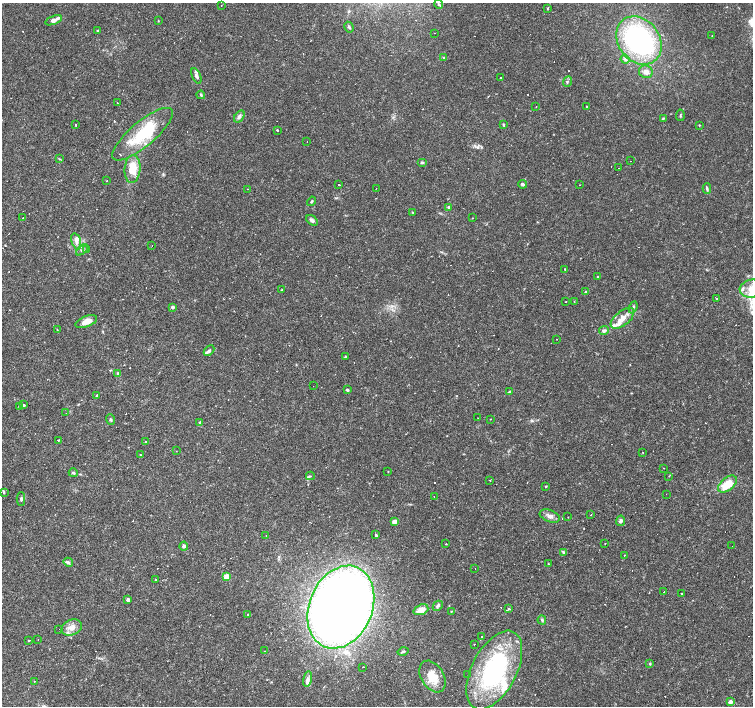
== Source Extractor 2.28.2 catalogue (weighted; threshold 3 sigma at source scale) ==
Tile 7 of 4 x 4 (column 3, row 2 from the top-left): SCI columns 3006-4506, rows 3044-4451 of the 6008 x 6021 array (HDU 1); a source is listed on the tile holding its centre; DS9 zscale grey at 2 x 2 block average (1 PNG px = mean of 2 x 2 image px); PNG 755 x 708 px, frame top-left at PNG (2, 3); each listed source drawn as its Kron ellipse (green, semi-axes under 4 px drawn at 4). Shown black and unused: <1% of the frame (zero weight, under 2 of 3 exposures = <1% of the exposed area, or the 3 px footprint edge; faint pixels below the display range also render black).
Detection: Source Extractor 2.28.2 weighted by HDU 2 'WHT'; one run over the whole footprint, this tile lists its part. Background 0.0366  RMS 0.0033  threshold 0.0148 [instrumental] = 3 sigma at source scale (4.5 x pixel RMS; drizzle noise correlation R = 1.50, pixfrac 1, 0.0396/0.0396 arcsec/px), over >= 5 px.
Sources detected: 211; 1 inside a brighter object's white glare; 59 cosmic-ray / hot-pixel residue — neither listed nor drawn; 10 inside a brighter listed object's ellipse — not listed separately; the other 141 listed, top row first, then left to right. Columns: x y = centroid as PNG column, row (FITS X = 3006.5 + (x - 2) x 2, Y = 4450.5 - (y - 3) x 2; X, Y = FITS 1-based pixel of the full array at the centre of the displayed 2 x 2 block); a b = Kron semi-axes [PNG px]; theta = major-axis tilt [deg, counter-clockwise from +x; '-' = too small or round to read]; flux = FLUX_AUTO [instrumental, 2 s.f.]
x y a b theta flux
439 4 5 3 - 0.86
221 5 2 2 - 0.27
547 8 3 2 - 0.48
53 20 9 3 20 3.8
158 21 2 2 - 0.4
349 27 5 3 - 1.3
98 30 3 2 - 0.66
434 33 2 2 - 0.24
712 35 2 2 - 0.47
639 40 26 20 -52 140
444 57 3 2 - 0.45
625 59 4 4 - 1.4
646 72 7 6 - 3.9
196 76 8 4 -66 2.6
500 78 2 2 - 1.2
567 82 5 2 - 0.79
201 95 4 3 - 0.89
117 103 2 2 - 0.28
536 106 2 2 - 0.37
586 106 2 2 - 0.42
680 115 6 2 86 0.78
239 116 7 4 55 2.1
663 118 4 3 - 0.79
76 125 2 2 - 2
503 125 4 2 - 0.65
699 125 3 2 - 0.51
277 130 2 2 - 2.1
142 134 38 12 40 36
307 141 2 2 - 0.66
59 159 3 2 - 0.5
631 161 2 2 - 0.26
422 163 5 3 - 1.1
619 168 2 2 - 0.95
132 169 14 8 85 16
107 181 2 2 - 0.34
339 184 2 2 - 2.6
522 184 4 3 - 1.4
580 185 2 2 - 0.24
376 188 2 2 - 0.45
247 189 2 2 - 0.54
707 189 5 3 - 1.2
312 201 5 2 - 0.78
449 207 2 2 - 2.1
413 212 3 2 - 0.54
23 218 2 2 - 1.2
472 218 2 2 - 0.71
312 220 6 4 -34 2
76 241 8 4 -73 3.4
152 245 2 2 - 0.41
87 249 2 2 - 0.4
82 250 7 3 41 1.5
565 269 2 2 - 0.87
598 277 2 2 - 0.87
751 289 12 9 12 12
281 290 3 2 - 0.46
585 292 3 2 - 0.52
717 298 2 2 - 1.9
566 302 2 2 - 0.37
574 302 2 2 - 1.1
173 307 2 2 - 3.1
633 307 6 3 70 1.2
622 318 14 7 39 7.9
86 322 11 5 21 6.3
57 330 2 2 - 0.4
604 331 5 4 - 1.9
557 339 2 2 - 0.35
209 351 6 4 46 1.8
345 356 3 3 - 0.56
118 373 4 3 - 0.98
313 386 2 2 - 0.66
347 390 4 2 - 0.96
509 392 2 2 - 0.87
97 395 3 2 - 0.52
24 405 2 2 - 20
20 406 2 2 - 23
66 413 2 2 - 0.28
478 418 2 2 - 0.24
490 419 2 2 - 0.24
110 420 5 3 - 1
200 422 3 3 - 0.64
58 440 2 2 - 4.5
146 442 2 2 - 1.2
176 451 2 2 - 0.36
643 452 2 2 - 0.28
140 455 3 3 - 0.45
663 468 2 2 - 0.3
388 471 2 2 - 0.42
73 473 4 4 - 1.1
310 476 4 3 - 1.2
669 476 2 2 - 0.48
490 480 2 2 - 0.42
727 484 11 6 41 15
546 486 3 3 - 0.51
4 492 4 3 - 0.89
666 494 2 2 - 0.69
434 496 2 2 - 0.99
21 499 6 3 88 1.4
591 515 2 2 - 0.47
550 516 10 6 -21 3.9
568 517 2 2 - 0.26
621 521 5 4 - 1.9
395 522 3 2 - 8.4
266 535 2 2 - 0.52
376 535 2 2 - 5
446 544 2 2 - 1.6
605 544 2 2 - 0.35
184 546 4 4 - 1.8
732 546 2 2 - 1.3
564 552 4 3 - 1.1
624 555 2 2 - 1.6
68 562 5 4 - 1.6
548 564 2 2 - 0.38
475 568 2 2 - 1.3
226 576 3 3 - 16
155 580 2 2 - 0.43
664 592 2 2 - 0.56
682 593 2 2 - 0.46
128 600 2 2 - 4.7
438 606 5 4 - 1.8
341 607 43 31 67 790
508 609 3 2 - 1.4
421 610 8 5 21 6.7
451 611 3 2 - 0.44
248 615 2 2 - 0.77
542 620 4 3 - 1
72 628 11 7 23 5.8
59 629 2 2 - 0.42
482 636 2 2 - 1.3
29 640 3 2 - 0.47
38 640 2 2 - 0.4
474 644 2 2 - 0.44
264 651 2 2 - 0.3
403 651 5 3 - 1
650 664 3 3 - 0.69
363 667 2 2 - 0.44
494 670 43 22 63 110
468 675 2 2 - 0.37
433 677 17 11 -59 13
307 679 8 4 78 2.6
34 681 2 2 - 0.48
730 702 2 2 - 6.4
Isophote crosses this tile's border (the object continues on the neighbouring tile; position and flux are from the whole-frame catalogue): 1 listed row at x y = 751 289
Diffuse or blended objects may show on this block-average render without a row.